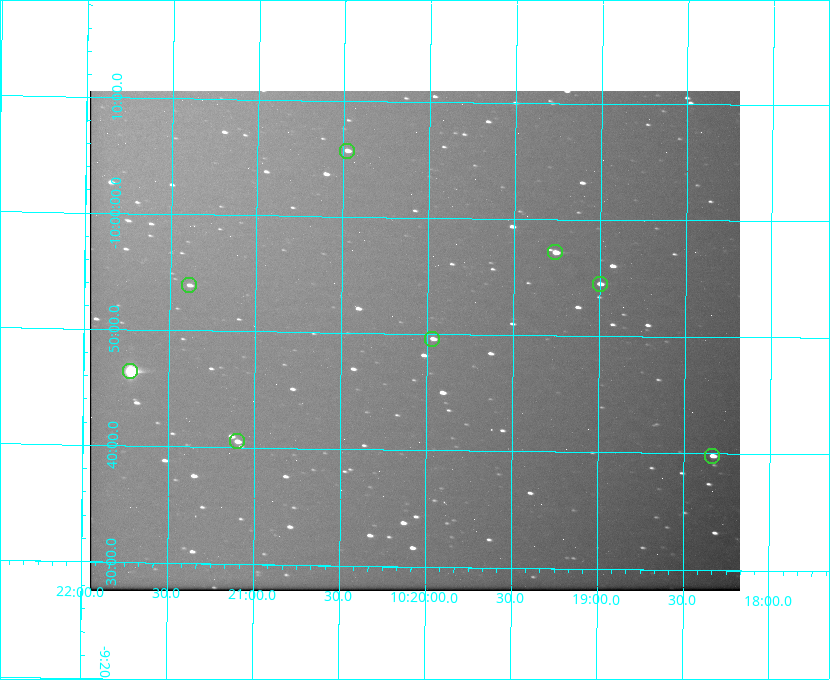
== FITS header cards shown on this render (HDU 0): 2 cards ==
NAXIS1  =                  650 / Width of table row in bytes
NAXIS2  =                  500 / Number of rows in table

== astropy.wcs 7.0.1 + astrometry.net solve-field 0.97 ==
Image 650 x 500 px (HDU 0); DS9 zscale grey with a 90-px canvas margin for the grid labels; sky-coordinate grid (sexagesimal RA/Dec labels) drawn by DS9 from the SOLVED WCS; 8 Tycho-2 reference stars matched to detected sources circled (green)
Header WCS: none
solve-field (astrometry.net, Tycho-2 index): SOLVED blind (the file carries no WCS)
Solved WCS: RA---TAN-SIP/DEC--TAN-SIP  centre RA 10:20:04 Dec -09:49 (155.02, -9.82 deg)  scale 5.16 arcsec/px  FOV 55.9' x 43.0'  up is +179 deg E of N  parity flipped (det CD > 0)
(file carries no celestial WCS; the grid is the blind solution)
Tycho-2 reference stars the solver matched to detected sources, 8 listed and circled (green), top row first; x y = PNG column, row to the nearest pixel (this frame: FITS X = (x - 90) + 1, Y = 500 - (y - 91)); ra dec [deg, ICRS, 3 dp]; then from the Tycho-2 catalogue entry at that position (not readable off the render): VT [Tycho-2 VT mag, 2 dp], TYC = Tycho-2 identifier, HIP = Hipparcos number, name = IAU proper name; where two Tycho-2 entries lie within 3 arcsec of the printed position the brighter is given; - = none
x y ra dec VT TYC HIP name
347 151 155.120 -10.095 10.96 5493-78-1 - -
555 252 154.815 -9.952 9.91 5490-258-1 50532 -
600 284 154.750 -9.908 10.76 5490-212-1 - -
189 285 155.347 -9.899 11.51 5490-199-1 - -
432 339 154.992 -9.826 10.90 5490-153-1 - -
130 371 155.431 -9.774 8.41 5490-124-1 50747 -
237 441 155.275 -9.676 10.79 5490-27-1 - -
712 456 154.583 -9.663 10.90 5490-13-1 - -